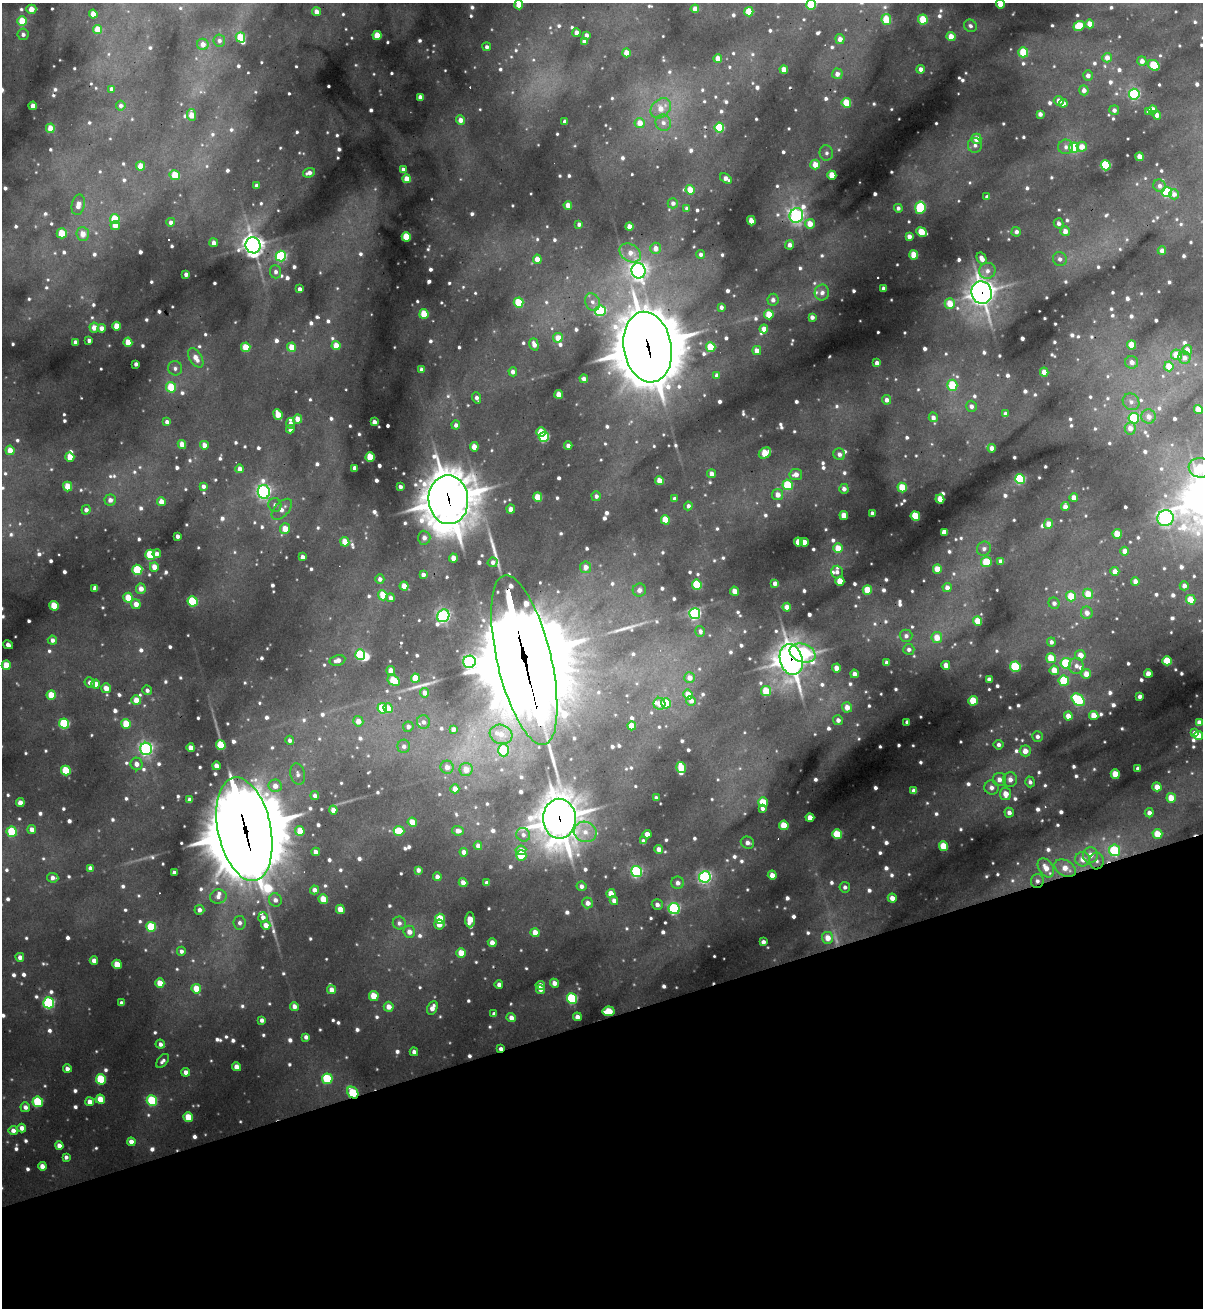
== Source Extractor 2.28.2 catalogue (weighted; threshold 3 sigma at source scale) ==
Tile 14 of 4 x 4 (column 2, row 4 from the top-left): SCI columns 1464-2664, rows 1-1306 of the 5207 x 5224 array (HDU 1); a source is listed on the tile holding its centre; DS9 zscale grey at full resolution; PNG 1205 x 1310 px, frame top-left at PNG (2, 3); each listed source drawn as its Kron ellipse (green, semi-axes under 4 px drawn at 4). Shown black and unused: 22% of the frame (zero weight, under 3 of 4 exposures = <1% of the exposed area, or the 3 px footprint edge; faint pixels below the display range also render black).
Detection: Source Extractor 2.28.2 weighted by HDU 2 'WHT'; one run over the whole footprint, this tile lists its part. Background 0.0932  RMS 0.0073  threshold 0.0326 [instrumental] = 3 sigma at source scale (4.5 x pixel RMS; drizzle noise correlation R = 1.50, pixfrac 1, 0.05/0.05 arcsec/px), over >= 5 px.
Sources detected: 1226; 15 too faint to see at this stretch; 1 inside a brighter object's white glare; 6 cosmic-ray / hot-pixel residue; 4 long thin detections or spike segments (spike, bleed or trail) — neither listed nor drawn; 17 inside a brighter listed object's ellipse — not listed separately; of the other 1183, all 500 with FLUX_AUTO >= 3.07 (the completeness limit of this list) listed and drawn (683 fainter detections not listed), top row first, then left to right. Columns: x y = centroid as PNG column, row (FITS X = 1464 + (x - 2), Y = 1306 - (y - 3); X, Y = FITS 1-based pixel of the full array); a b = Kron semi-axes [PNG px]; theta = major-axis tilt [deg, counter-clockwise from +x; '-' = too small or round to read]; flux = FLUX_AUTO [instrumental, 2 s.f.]
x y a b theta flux
1000 4 4 4 - 13
519 5 4 4 - 11
811 5 5 5 - 41
31 9 5 4 - 12
695 9 4 4 - 7.1
316 12 4 4 - 6.6
749 12 5 4 - 25
93 14 4 4 - 13
886 20 5 5 - 28
923 20 5 4 - 28
22 21 5 4 - 27
1090 24 4 4 - 9.8
970 26 6 6 - 3.2
1079 26 5 5 - 26
98 29 4 4 - 19
576 33 4 4 - 5.3
23 34 6 5 - 3.4
377 35 5 4 - 21
586 35 4 4 - 4.2
240 37 5 4 - 31
951 37 4 4 - 13
840 39 5 4 - 5.9
219 41 6 6 - 3.2
584 41 4 4 - 4.7
203 44 5 5 - 6.9
487 47 4 4 - 3.1
1023 52 5 5 - 31
626 53 4 4 - 12
718 58 4 4 - 10
1107 58 5 4 - 7.2
1142 61 5 4 - 5.7
1154 65 6 5 - 28
921 69 4 4 - 4.8
784 70 4 4 - 11
837 74 5 5 - 5.5
1088 75 5 4 - 3.9
112 89 4 4 - 3.9
1084 90 5 4 - 4.6
1134 94 5 5 - 100
420 97 4 4 - 7.5
1059 101 5 5 - 6.1
846 103 5 4 - 28
1063 103 4 4 - 4.8
33 106 4 4 - 9.5
121 106 5 4 - 3.2
661 108 11 8 44 11
1114 110 5 5 - 3.1
1153 110 4 4 - 9.2
1148 111 4 4 - 4.7
1040 114 4 4 - 4.7
191 115 6 4 -84 12
1157 115 4 4 - 5.1
460 120 5 4 - 7.6
565 121 4 4 - 4.1
640 123 5 5 - 10
663 123 8 8 - 4.6
50 128 4 4 - 14
719 128 5 5 - 47
976 139 5 5 - 9.8
975 145 7 7 - 3.5
1066 147 7 7 - 3.5
1082 147 5 5 - 8.1
1074 148 5 5 - 36
826 153 7 6 - 3.1
1139 157 4 4 - 9.9
815 165 5 4 - 13
1106 165 5 5 - 71
140 166 4 4 - 13
403 170 4 4 - 5.3
309 173 6 4 18 4.7
175 175 5 5 - 26
832 175 4 4 - 19
407 179 4 4 - 11
726 179 6 4 -32 5.7
256 186 4 4 - 3.7
1159 186 6 6 - 3.7
690 190 5 4 - 14
1167 192 5 5 - 70
1174 194 5 5 - 3.8
987 197 4 4 - 3.2
673 203 5 5 - 3.8
78 205 10 6 78 9
568 205 4 4 - 8
898 208 4 4 - 3.1
920 208 6 5 - 71
687 209 4 4 - 3.5
796 215 7 6 - 250
115 219 5 5 - 26
751 221 5 4 - 13
171 222 4 4 - 4.1
1059 223 5 4 - 3.6
579 224 4 4 - 3.1
810 224 5 4 - 11
115 225 5 4 - 9.7
629 227 4 4 - 8.9
1065 231 5 4 - 7.6
921 232 5 4 - 25
1016 232 5 5 - 3.4
62 233 5 5 - 27
83 234 7 6 - 11
909 236 4 4 - 4.9
406 237 4 4 - 28
214 243 4 4 - 5.7
253 245 8 7 - 610
790 245 4 4 - 5.1
656 248 5 5 - 6.4
1162 251 4 4 - 4.9
630 253 11 8 -34 8.1
701 254 4 4 - 3.1
914 255 5 4 - 21
281 256 5 5 - 80
982 258 6 4 -60 6.2
537 259 4 4 - 8.8
1060 259 7 6 - 3.7
639 271 7 7 - 340
987 271 8 8 - 4.9
276 272 6 5 - 3.5
186 274 4 4 - 3.7
884 288 4 4 - 4.7
299 289 4 4 - 3.7
982 292 11 10 - 690
822 293 8 7 - 4.5
773 300 6 5 - 4.7
592 302 9 7 -63 4.1
519 303 5 5 - 36
950 304 5 5 - 16
721 307 4 4 - 3.2
600 311 5 5 - 74
424 314 5 4 - 26
769 315 5 4 - 19
812 317 4 4 - 4.2
116 326 4 4 - 18
94 328 5 5 - 8.5
101 328 4 4 - 4.6
764 329 4 4 - 7.2
558 338 5 5 - 10
89 340 4 4 - 3.4
75 342 4 4 - 4.5
128 342 4 4 - 15
534 344 6 4 -72 5.5
336 345 4 4 - 14
1132 345 5 4 - 17
246 347 5 4 - 22
292 347 4 4 - 14
648 347 35 24 -80 5600
711 347 5 4 - 31
757 350 4 4 - 7.2
1187 350 5 4 - 7.6
1176 355 5 5 - 13
196 358 10 6 -58 8.7
1184 358 6 6 - 5.3
1132 362 6 6 - 6
877 363 4 4 - 4.6
136 364 4 3 - 3.7
1169 366 5 4 - 16
175 368 7 7 - 3.2
421 369 4 3 - 3.5
513 372 4 4 - 4.2
1044 372 4 4 - 7.3
717 375 4 4 - 3.3
584 379 4 4 - 4
952 385 5 5 - 33
171 387 5 5 - 27
559 394 4 4 - 11
477 398 6 4 -71 3.7
887 400 5 4 - 4.3
1131 402 9 8 - 4.6
971 406 5 5 - 3.8
1198 409 4 4 - 12
278 414 5 4 - 15
1005 414 4 4 - 3.9
1148 416 7 7 - 5.8
933 417 5 4 - 4.1
1134 418 5 5 - 47
298 419 4 4 - 12
167 422 4 4 - 3.7
374 422 4 4 - 5.3
290 423 5 4 - 3.3
456 425 4 4 - 3.8
1130 428 6 5 - 6.2
290 429 4 4 - 3.9
541 432 4 4 - 14
544 437 5 5 - 73
182 444 4 4 - 11
204 445 4 4 - 7.6
568 446 4 4 - 4.1
474 447 4 4 - 13
992 448 4 4 - 5.5
10 450 5 4 - 11
765 453 6 5 - 20
839 454 6 5 - 4.2
70 457 5 4 - 14
370 457 4 4 - 28
354 468 4 4 - 4.7
1200 468 11 10 - 31
240 469 4 4 - 6.6
711 474 4 4 - 5.3
796 475 6 5 - 7
1020 479 5 5 - 70
659 481 4 4 - 10
788 485 5 5 - 39
68 486 5 4 - 21
203 486 4 4 - 3.4
400 487 4 4 - 3.2
902 488 5 4 - 26
844 489 5 4 - 4.1
264 492 7 6 - 210
778 495 5 5 - 7.7
596 496 5 4 - 3.2
538 497 4 4 - 19
1074 498 4 4 - 7.5
674 499 4 4 - 3.4
940 499 4 4 - 13
110 500 6 5 - 5.2
448 500 24 20 -87 2900
161 502 4 4 - 9.8
275 505 7 6 - 3.4
688 506 4 4 - 3.1
1065 507 4 4 - 7.1
282 509 13 7 47 6
511 509 4 4 - 7.7
86 510 5 4 - 3.9
872 513 4 4 - 3.5
844 515 4 4 - 13
915 516 5 4 - 34
1165 518 8 8 - 250
665 520 5 4 - 19
1048 524 5 4 - 7.9
285 529 5 5 - 12
944 532 4 4 - 7.6
1117 534 5 4 - 18
177 536 4 4 - 3.6
424 538 7 6 - 3.8
345 542 5 4 - 15
798 542 4 4 - 14
804 542 4 4 - 10
838 548 5 4 - 16
984 549 7 6 - 3.2
1125 551 4 4 - 7.1
157 554 4 4 - 4.3
150 555 5 5 - 52
302 557 4 4 - 4.8
453 558 4 4 - 10
1001 561 4 4 - 4.7
493 562 5 4 - 3.4
986 562 5 5 - 26
154 567 5 4 - 9.7
586 567 6 5 - 7.2
937 569 4 4 - 14
137 570 5 5 - 51
1115 571 4 4 - 7.9
837 572 6 5 - 3.3
423 574 4 4 - 3.6
380 579 4 4 - 3.2
840 581 4 4 - 20
1135 581 4 4 - 5.3
775 583 4 4 - 4.4
697 585 5 5 - 44
404 586 4 4 - 13
1184 586 4 4 - 4.9
947 587 4 4 - 5.1
95 588 4 4 - 6.4
141 589 5 5 - 7.1
639 590 7 6 - 4.3
867 590 5 4 - 21
734 591 4 4 - 9.1
1088 594 5 5 - 15
383 595 5 4 - 16
1071 596 5 5 - 21
128 598 5 4 - 21
390 598 4 4 - 3.6
1191 600 5 4 - 20
193 601 5 5 - 61
1054 603 6 5 - 3.6
136 604 5 4 - 7
54 606 5 4 - 26
787 607 4 4 - 9.3
1087 613 6 6 - 5.9
695 614 5 5 - 130
443 616 6 5 - 190
978 621 5 4 - 15
700 631 5 4 - 3.2
906 636 6 6 - 3.5
937 638 5 5 - 12
52 640 4 4 - 4
1051 642 4 4 - 3.4
8 645 5 4 - 4.4
909 649 5 5 - 3.1
803 653 13 9 -19 110
360 655 5 5 - 51
1080 655 5 5 - 9.9
1051 658 5 4 - 18
337 660 8 5 13 5.4
524 660 87 27 -77 20000
791 660 16 11 -74 860
1167 661 5 4 - 26
469 662 6 6 - 180
887 662 4 4 - 3.2
1066 663 5 5 - 45
6 665 4 4 - 18
946 665 4 4 - 8.6
1076 666 8 7 - 4.5
1015 667 5 5 - 50
836 668 4 4 - 8.1
391 670 4 4 - 8.4
1054 670 5 4 - 16
854 674 4 4 - 5.1
1086 674 5 5 - 9.6
1148 674 4 4 - 9.5
415 678 4 4 - 16
689 678 5 5 - 6.1
394 680 7 5 -30 27
989 680 4 4 - 5.9
1064 681 5 5 - 38
90 682 5 5 - 4.2
96 684 4 4 - 9.3
106 688 5 4 - 9.2
147 690 5 4 - 3.3
766 691 5 5 - 25
425 693 5 4 - 5.6
51 695 5 4 - 18
688 695 5 4 - 12
1140 697 4 3 - 3.1
136 700 5 4 - 12
1078 700 7 5 -40 72
691 701 5 5 - 4.5
973 701 5 4 - 26
666 703 5 5 - 31
659 704 6 6 - 6.3
847 707 5 5 - 9
382 708 5 5 - 39
388 708 5 4 - 15
1068 716 4 4 - 9.3
1094 716 4 4 - 14
838 720 5 5 - 4.3
358 721 5 5 - 7.2
423 722 7 6 - 3.2
907 722 4 4 - 3.1
1199 722 4 4 - 5.7
64 724 5 5 - 73
126 724 5 5 - 23
632 726 4 4 - 12
408 727 5 5 - 3.7
453 729 4 4 - 4.3
1194 733 4 3 - 3.4
501 734 11 9 -19 9
1037 736 5 5 - 3.3
1198 736 5 4 - 16
290 740 4 4 - 3.1
221 745 5 5 - 28
999 745 5 5 - 3.4
404 746 6 6 - 3.5
191 748 4 4 - 8
146 749 6 6 - 190
504 750 6 5 - 47
1025 751 5 5 - 8.5
136 764 6 6 - 5.7
216 766 4 4 - 8
447 767 6 6 - 6.5
681 767 5 4 - 21
1138 768 4 4 - 4
466 769 6 6 - 9.4
66 770 5 4 - 33
298 774 11 7 -76 3.6
1115 774 5 4 - 19
1010 779 7 7 - 5.7
999 780 7 6 - 6.1
1030 782 5 4 - 3.2
275 786 6 6 - 6.3
1157 787 4 4 - 9.3
991 788 7 7 - 5.1
455 789 4 4 - 7.9
914 791 4 4 - 6.6
1005 794 6 5 - 11
315 796 4 4 - 3.8
656 798 4 4 - 4
1171 798 5 5 - 15
190 799 4 4 - 3.9
763 802 5 4 - 21
20 803 4 4 - 7.4
762 808 4 4 - 3.2
333 810 4 4 - 7.7
1009 813 5 4 - 4.3
1149 813 4 4 - 4.2
810 818 4 4 - 11
559 819 20 16 -87 1700
412 822 5 4 - 11
784 825 5 4 - 23
244 829 52 26 -78 10000
32 830 4 4 - 6.2
300 831 5 4 - 15
399 831 5 5 - 18
458 831 6 4 -5 4.3
12 832 5 5 - 44
585 832 11 10 - 8.7
647 834 4 4 - 5.7
837 834 5 5 - 35
1157 834 5 5 - 17
523 835 7 6 - 3.1
643 841 4 4 - 3.2
747 843 7 6 - 4.5
478 846 4 4 - 4.1
944 846 5 4 - 26
659 849 4 4 - 5.3
521 850 5 4 - 6.7
1114 850 6 5 - 49
316 852 4 4 - 6.1
464 852 4 4 - 4.7
521 855 5 5 - 28
1090 855 8 7 - 7.5
1083 859 7 7 - 8.1
1097 861 8 7 - 3.8
90 868 4 4 - 3.8
1046 868 10 7 -57 10
1065 868 11 8 -29 9.6
418 870 4 4 - 3.5
174 872 4 4 - 3.3
636 872 5 5 - 100
772 875 4 4 - 7.4
437 877 4 4 - 4.6
705 877 6 6 - 170
53 878 6 5 - 4.1
1037 881 7 6 - 3.4
463 883 4 4 - 6.6
487 883 4 4 - 4.2
678 883 6 6 - 4.8
581 886 5 4 - 3.4
845 887 5 5 - 3.1
314 890 4 4 - 4.5
611 894 4 4 - 12
218 897 8 7 - 4.9
892 898 4 4 - 7.4
323 899 5 4 - 17
275 900 7 6 - 4.2
614 901 4 4 - 4.1
588 903 5 5 - 5.5
657 905 5 5 - 3.8
340 909 4 4 - 11
674 909 5 5 - 120
199 910 5 5 - 3.9
263 917 5 5 - 4.6
440 919 5 5 - 28
470 920 7 4 89 16
240 923 7 6 - 3.6
399 923 6 6 - 3.4
439 924 5 4 - 6.3
266 925 5 4 - 7.9
151 927 5 5 - 40
409 932 6 6 - 6.2
535 933 4 4 - 11
828 938 6 5 - 10
763 942 4 4 - 3.8
492 943 4 4 - 7.3
181 951 4 4 - 3.1
461 953 5 4 - 16
20 957 4 4 - 4.5
94 961 4 4 - 5.7
117 964 5 4 - 17
160 983 4 4 - 14
554 983 4 4 - 6.5
499 985 4 4 - 4
540 985 4 4 - 5.6
196 989 5 4 - 13
540 989 5 4 - 4.2
331 990 4 4 - 6.7
374 996 5 4 - 20
572 998 5 5 - 73
49 1003 5 5 - 110
121 1003 4 4 - 4
294 1006 4 4 - 5.2
389 1007 5 5 - 7.7
432 1008 7 4 63 6.4
608 1011 6 4 9 27
494 1014 4 4 - 3.7
577 1017 4 4 - 5.1
511 1018 5 4 - 4.9
262 1020 4 4 - 3.7
306 1037 4 4 - 3.6
160 1044 5 4 - 3.9
501 1049 4 3 - 3.8
414 1052 4 4 - 4.7
163 1061 8 5 48 3.1
236 1067 4 4 - 8.9
67 1069 4 4 - 4.2
186 1072 4 4 - 4.8
101 1079 5 5 - 45
327 1079 5 5 - 49
353 1093 6 5 - 44
100 1099 5 4 - 14
152 1100 5 5 - 54
38 1102 5 5 - 55
90 1102 4 4 - 6.5
25 1107 5 4 - 3.9
188 1117 5 5 - 19
22 1128 4 4 - 5.5
13 1131 4 4 - 4.3
131 1142 4 4 - 7.7
59 1146 4 4 - 6.4
66 1157 4 4 - 3.2
42 1166 4 4 - 6.7
Overlapping masked pixels (flux is a lower limit): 11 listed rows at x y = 982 292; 648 347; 448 500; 524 660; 791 660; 559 819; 244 829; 1037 881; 608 1011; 501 1049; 353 1093
Isophote crosses this tile's border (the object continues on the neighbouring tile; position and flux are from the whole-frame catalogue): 5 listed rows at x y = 1000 4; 519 5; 811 5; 1200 468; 1191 600